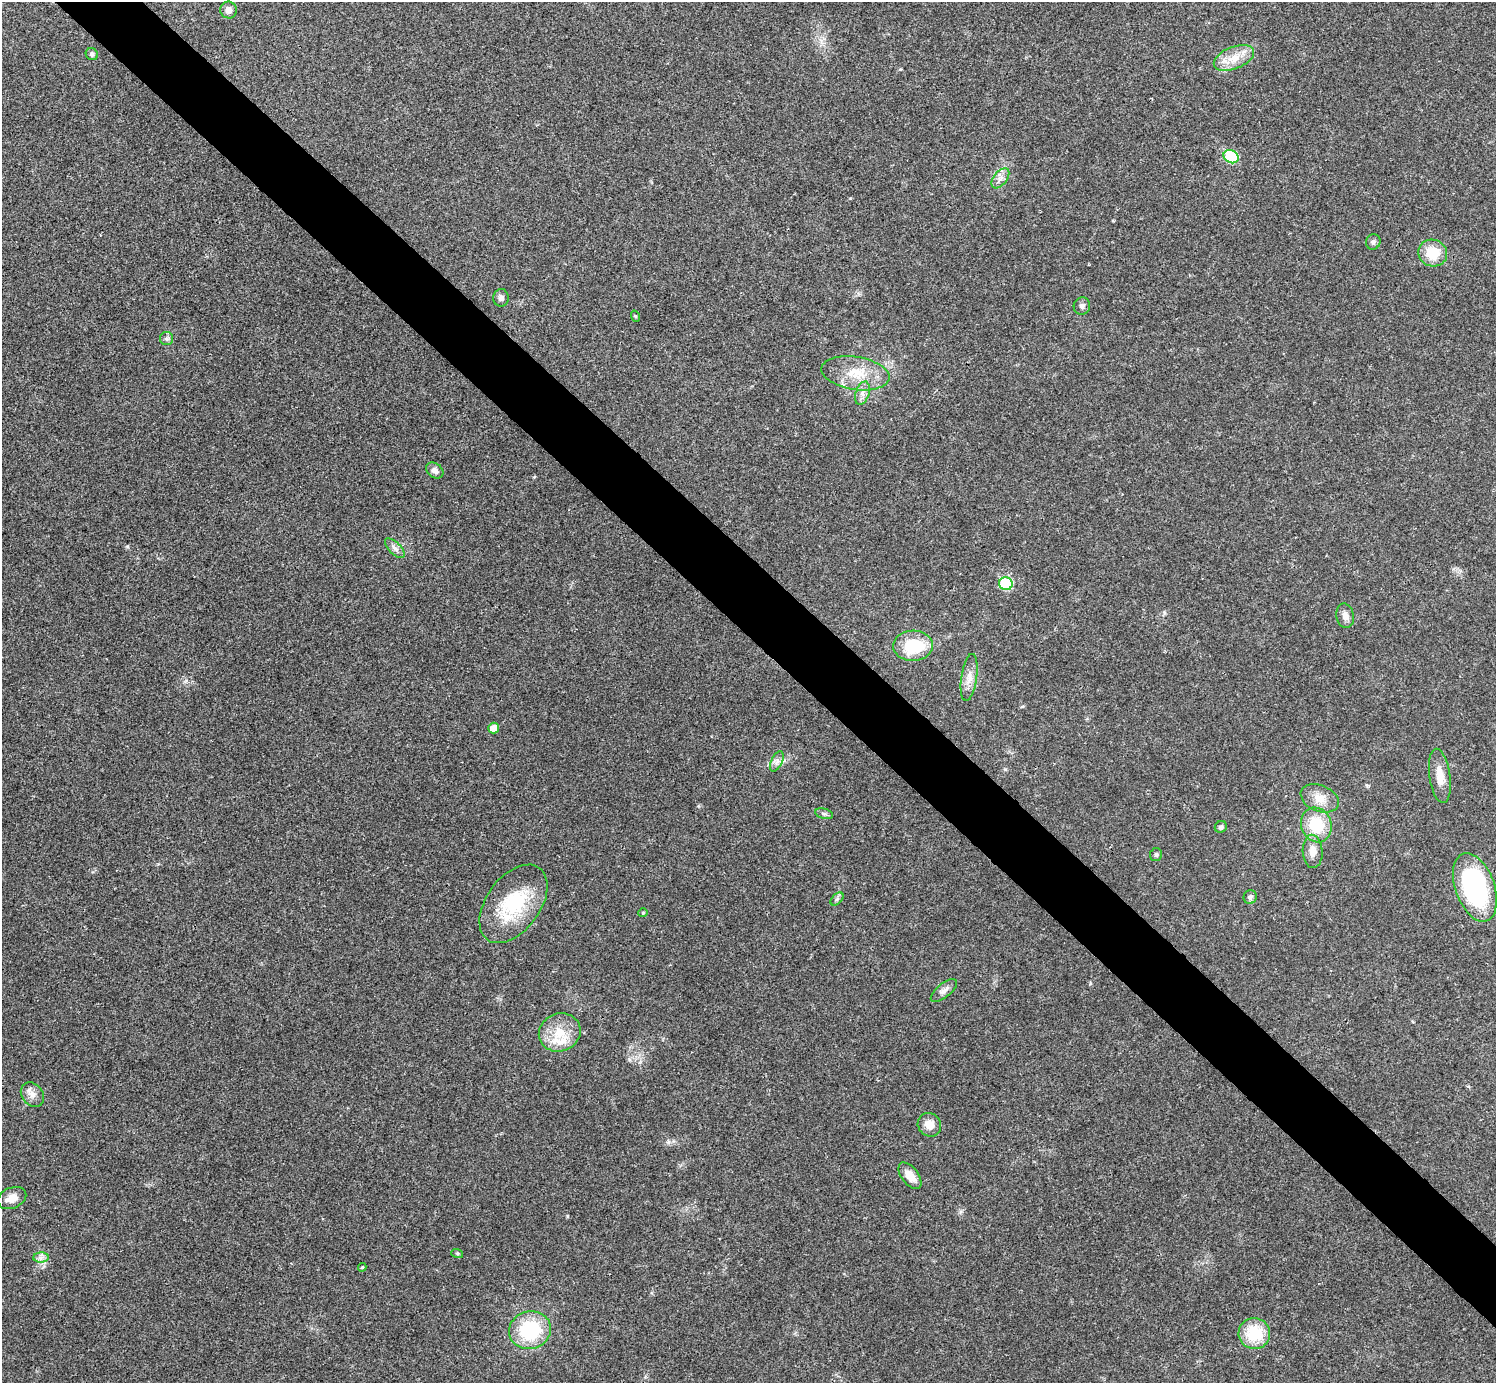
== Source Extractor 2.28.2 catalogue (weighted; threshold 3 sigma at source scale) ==
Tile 6 of 4 x 4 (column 2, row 2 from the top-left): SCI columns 1498-2991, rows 2923-4303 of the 5986 x 5986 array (HDU 1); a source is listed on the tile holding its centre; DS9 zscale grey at full resolution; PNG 1498 x 1385 px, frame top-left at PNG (2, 2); each listed source drawn as its Kron ellipse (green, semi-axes under 4 px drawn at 4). Shown black and unused: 5% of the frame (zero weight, under 3 of 4 exposures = <1% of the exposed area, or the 3 px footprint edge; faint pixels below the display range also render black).
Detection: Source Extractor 2.28.2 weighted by HDU 2 'WHT'; one run over the whole footprint, this tile lists its part. Background 0.0221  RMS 0.0041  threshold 0.0185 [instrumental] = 3 sigma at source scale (4.5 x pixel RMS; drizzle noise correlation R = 1.50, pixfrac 1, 0.05/0.05 arcsec/px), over >= 5 px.
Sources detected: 46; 2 inside a brighter listed object's ellipse — not listed separately; the other 44 listed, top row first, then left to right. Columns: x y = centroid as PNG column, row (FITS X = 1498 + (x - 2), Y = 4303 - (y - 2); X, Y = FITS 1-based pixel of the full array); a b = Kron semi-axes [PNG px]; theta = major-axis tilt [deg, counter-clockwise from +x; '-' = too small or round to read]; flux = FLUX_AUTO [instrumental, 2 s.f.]
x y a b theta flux
228 10 8 8 - 2.3
92 54 6 5 - 1
1234 58 21 11 22 7.1
1231 157 8 6 -27 23
1000 178 11 6 52 2.2
1373 242 8 7 - 1.2
1433 253 14 13 - 10
501 298 9 7 84 1.6
1082 306 8 8 - 1.4
635 316 6 3 -71 0.39
166 338 6 6 - 1
855 373 34 16 -9 13
862 393 12 6 71 2.2
435 470 9 7 -38 1.9
395 548 13 6 -45 1.8
1006 584 7 6 - 25
1345 616 12 8 -80 2.5
913 646 20 15 2 18
969 677 24 8 82 3.9
494 728 5 5 - 4.4
777 761 11 5 63 1.7
1440 776 27 10 -82 6.2
1320 798 20 13 -23 5.7
824 814 9 5 -13 0.98
1316 825 18 15 -68 15
1221 827 6 5 - 1.1
1313 851 16 10 -87 3.5
1156 855 6 6 - 0.88
1475 887 36 19 -71 68
1250 897 7 6 - 1.2
837 899 8 4 45 0.91
513 904 44 27 54 28
643 913 4 4 - 0.42
944 991 16 7 39 2.2
560 1032 21 19 23 10
32 1095 13 10 -52 3.2
929 1125 12 11 - 4.4
910 1176 15 8 -53 4.9
12 1198 15 10 24 4
457 1253 6 4 -18 0.49
41 1257 8 5 1 1.5
362 1267 4 3 - 0.48
530 1330 21 18 13 28
1254 1333 16 15 - 16
Unlisted compact peaks at least as high as the median listed source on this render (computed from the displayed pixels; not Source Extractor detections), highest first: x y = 567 1216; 668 1142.